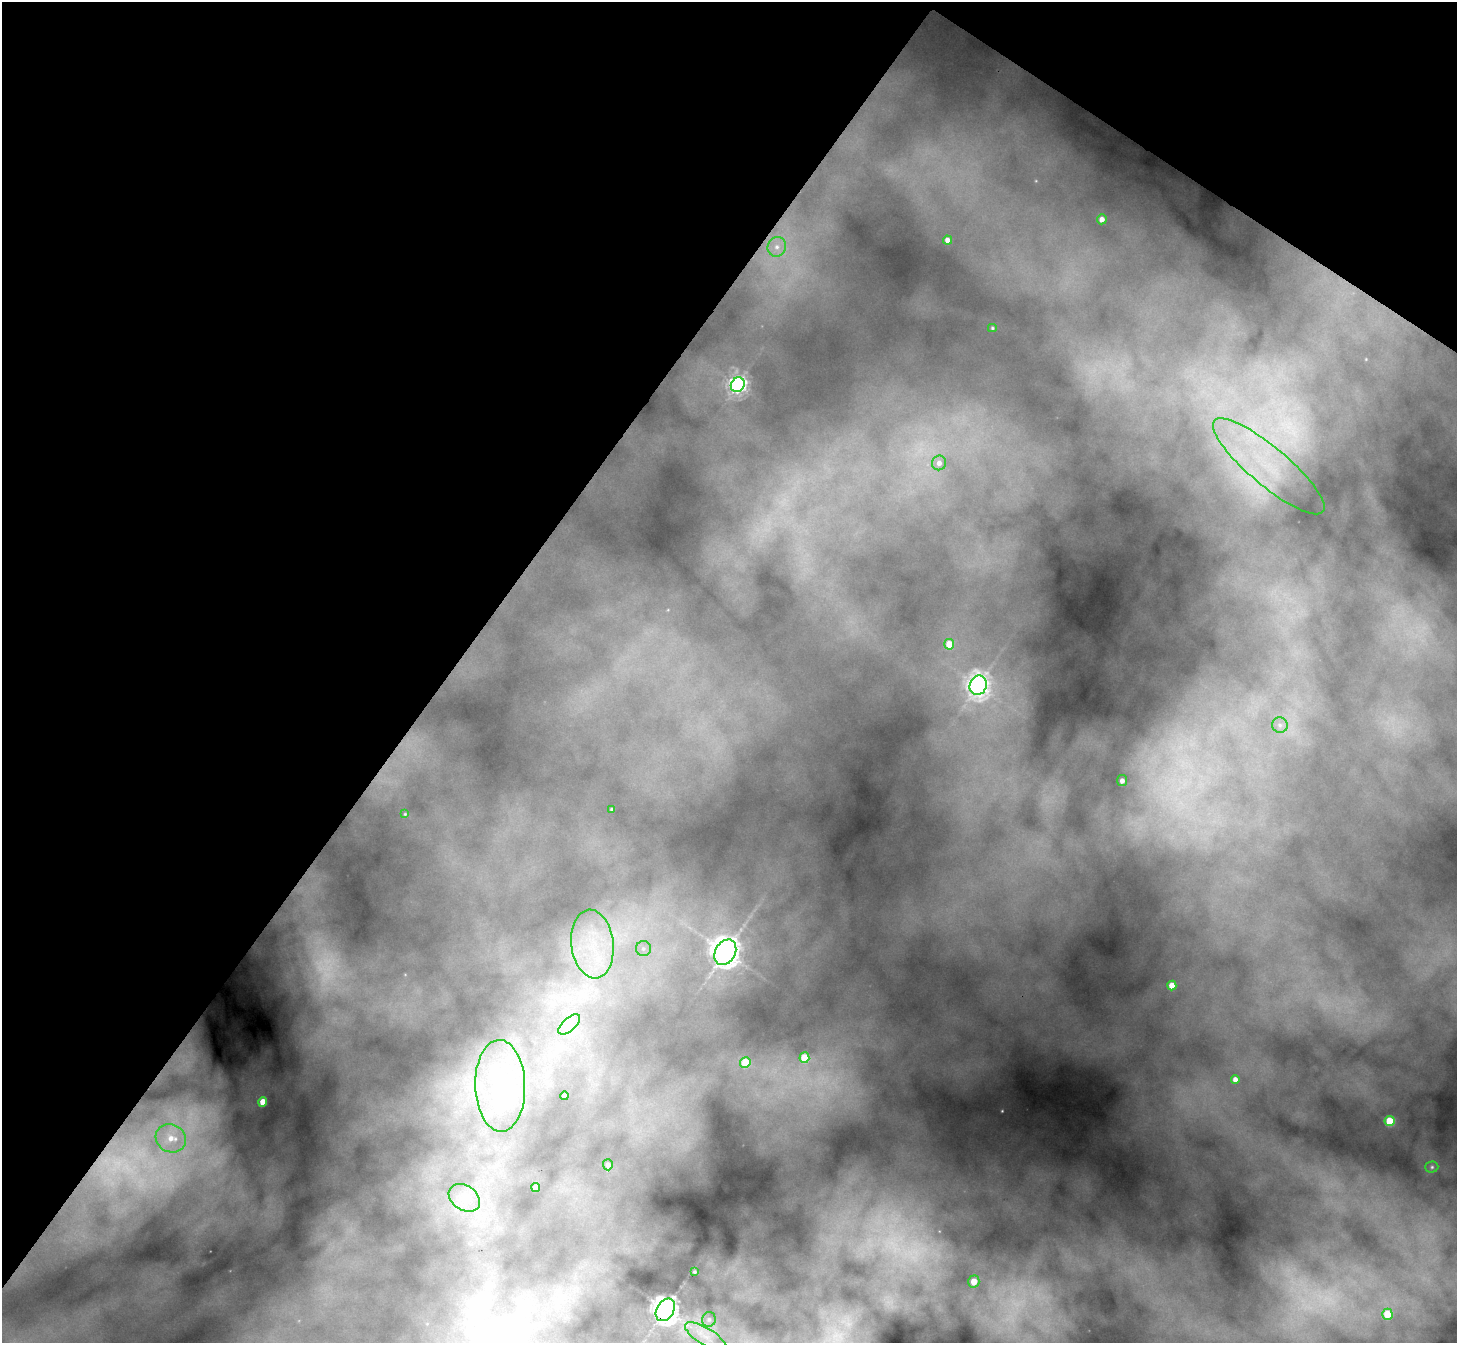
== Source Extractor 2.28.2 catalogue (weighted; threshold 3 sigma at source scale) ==
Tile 2 of 4 x 4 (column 2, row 1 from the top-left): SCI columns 1512-2966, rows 4394-5734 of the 5932 x 5964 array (HDU 1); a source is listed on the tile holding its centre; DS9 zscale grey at full resolution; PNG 1459 x 1345 px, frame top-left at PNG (2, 2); each listed source drawn as its Kron ellipse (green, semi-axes under 4 px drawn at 4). Shown black and unused: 36% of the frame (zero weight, under 3 of 4 exposures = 7% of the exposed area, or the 3 px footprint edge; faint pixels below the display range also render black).
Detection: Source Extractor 2.28.2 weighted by HDU 2 'WHT'; one run over the whole footprint, this tile lists its part. Background 1.34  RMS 0.054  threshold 0.243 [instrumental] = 3 sigma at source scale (4.5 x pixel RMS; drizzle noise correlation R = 1.50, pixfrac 1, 0.05/0.05 arcsec/px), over >= 5 px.
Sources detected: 45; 9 too faint to see at this stretch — neither listed nor drawn; the other 36 listed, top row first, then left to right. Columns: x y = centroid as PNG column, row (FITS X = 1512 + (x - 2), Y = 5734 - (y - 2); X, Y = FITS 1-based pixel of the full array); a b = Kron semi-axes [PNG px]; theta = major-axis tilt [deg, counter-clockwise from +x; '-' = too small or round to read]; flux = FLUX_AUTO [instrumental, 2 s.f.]
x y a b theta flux
1102 219 5 5 - 43
947 240 4 4 - 36
777 247 10 9 - 43
992 328 4 4 - 7.8
738 385 7 6 - 2700
939 463 7 7 - 33
1269 466 71 19 -40 580
949 644 5 5 - 130
978 685 10 8 68 4000
1280 725 8 7 - 26
1122 781 5 5 - 35
612 809 3 3 - 11
405 814 3 3 - 5.8
592 944 34 21 -84 400
643 949 7 7 - 21
725 952 13 10 61 6900
1172 985 5 4 - 84
569 1024 13 6 42 49
804 1058 5 5 - 170
745 1063 5 5 - 200
1235 1079 4 4 - 36
500 1086 46 25 -88 600
564 1096 4 4 - 27
263 1102 5 4 - 87
1390 1121 5 5 - 200
171 1138 15 14 - 120
608 1165 5 5 - 23
1432 1167 6 5 - 13
536 1187 4 4 - 41
464 1198 17 12 -34 100
695 1272 3 3 - 7.6
974 1281 6 5 - 98
665 1310 12 8 58 6500
1387 1314 5 5 - 190
709 1320 7 6 - 19
706 1337 23 8 -31 95
Overlapping masked pixels (flux is a lower limit): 1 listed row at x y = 665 1310
Unlisted compact peaks at least as high as the median listed source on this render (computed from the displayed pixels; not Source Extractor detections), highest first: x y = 1002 1111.